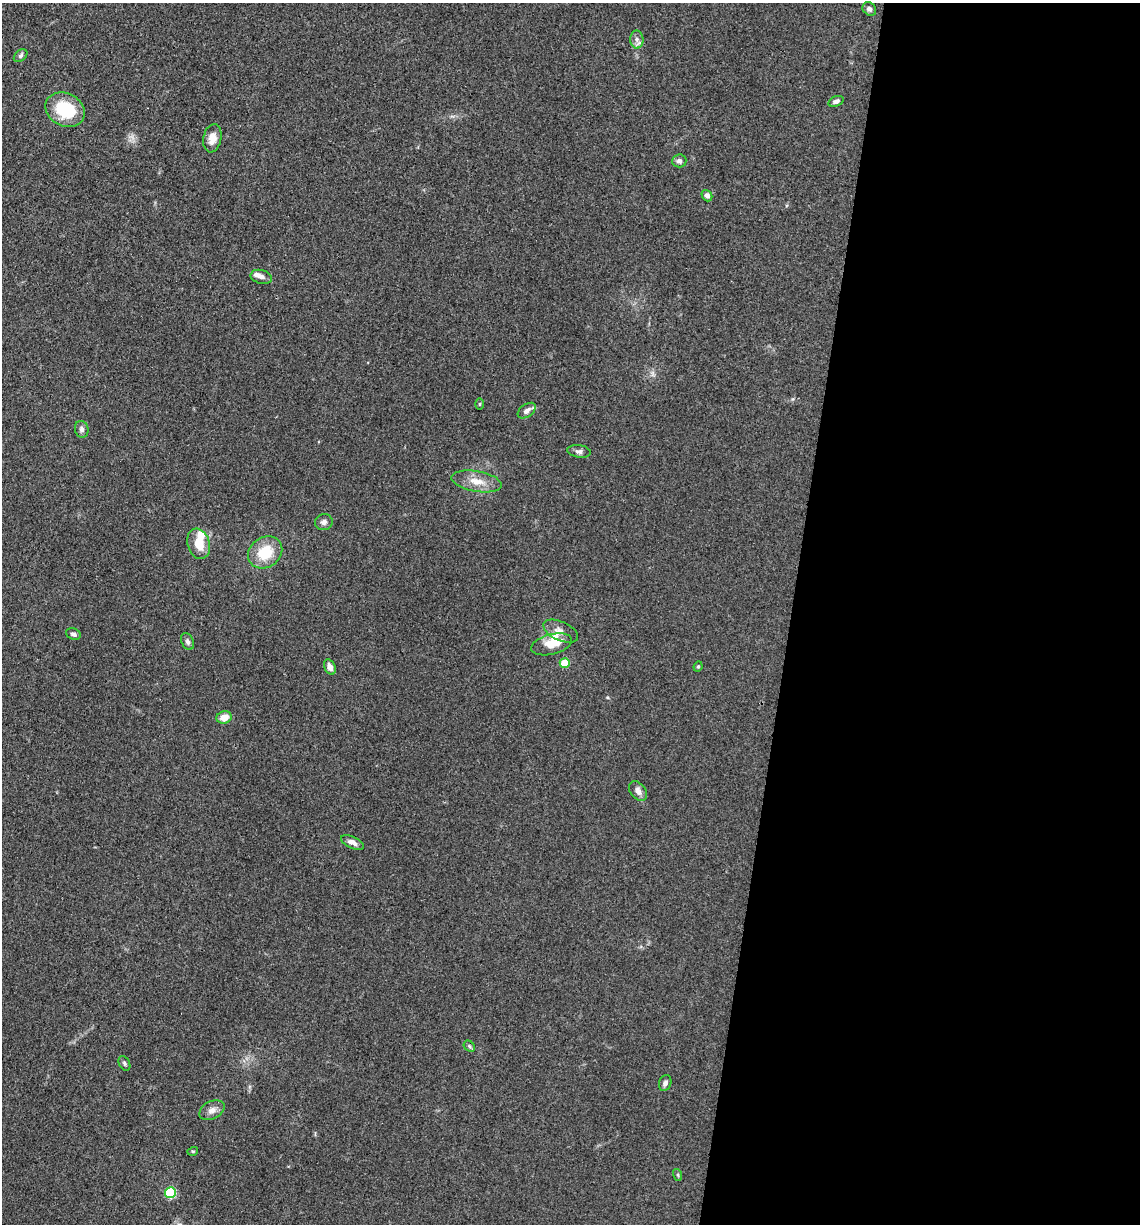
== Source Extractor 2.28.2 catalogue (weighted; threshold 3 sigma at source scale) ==
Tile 12 of 4 x 4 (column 4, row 3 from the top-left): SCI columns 3657-4794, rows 1228-2449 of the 4920 x 4899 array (HDU 1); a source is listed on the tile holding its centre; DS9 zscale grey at full resolution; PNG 1142 x 1226 px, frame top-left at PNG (2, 3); each listed source drawn as its Kron ellipse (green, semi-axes under 4 px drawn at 4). Shown black and unused: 31% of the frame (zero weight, under 3 of 4 exposures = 1% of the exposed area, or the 3 px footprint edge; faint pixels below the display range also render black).
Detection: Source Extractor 2.28.2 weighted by HDU 2 'WHT'; one run over the whole footprint, this tile lists its part. Background 0.104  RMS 0.0065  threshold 0.0294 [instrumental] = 3 sigma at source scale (4.5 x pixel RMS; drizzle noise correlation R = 1.50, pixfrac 1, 0.05/0.05 arcsec/px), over >= 5 px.
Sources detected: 37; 3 inside a brighter listed object's ellipse — not listed separately; the other 34 listed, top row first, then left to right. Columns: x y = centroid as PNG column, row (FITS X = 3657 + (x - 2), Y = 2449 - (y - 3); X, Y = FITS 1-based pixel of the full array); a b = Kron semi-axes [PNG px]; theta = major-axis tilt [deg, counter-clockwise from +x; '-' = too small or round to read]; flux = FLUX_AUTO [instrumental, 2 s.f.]
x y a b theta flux
869 9 7 6 - 1.9
637 39 9 6 -88 2.8
21 56 8 5 41 1.5
836 101 8 5 20 1.9
65 110 20 16 -27 29
212 138 14 9 80 6.5
679 161 7 6 - 2.2
707 196 6 5 - 2
261 277 11 7 -15 2.8
480 404 6 4 89 0.73
527 411 10 6 36 2.8
82 429 8 6 -74 2.2
579 451 12 6 -8 2.4
477 481 25 10 -10 9.4
324 522 9 8 - 2.4
199 544 15 11 -74 12
265 552 18 15 35 20
561 631 18 9 -24 4.6
73 634 7 5 -22 1.9
187 641 9 6 -65 1.9
552 644 21 10 15 12
565 663 5 5 - 18
330 667 8 5 -65 3.9
698 667 5 4 - 0.88
224 717 7 6 - 7.2
638 791 11 7 -51 3.7
352 842 12 6 -24 3.7
469 1046 6 4 -47 1.1
124 1063 8 5 -60 1.4
665 1083 8 6 69 2.7
212 1110 13 9 28 4
193 1151 5 3 - 0.66
678 1175 6 4 -72 0.8
170 1193 5 5 - 48